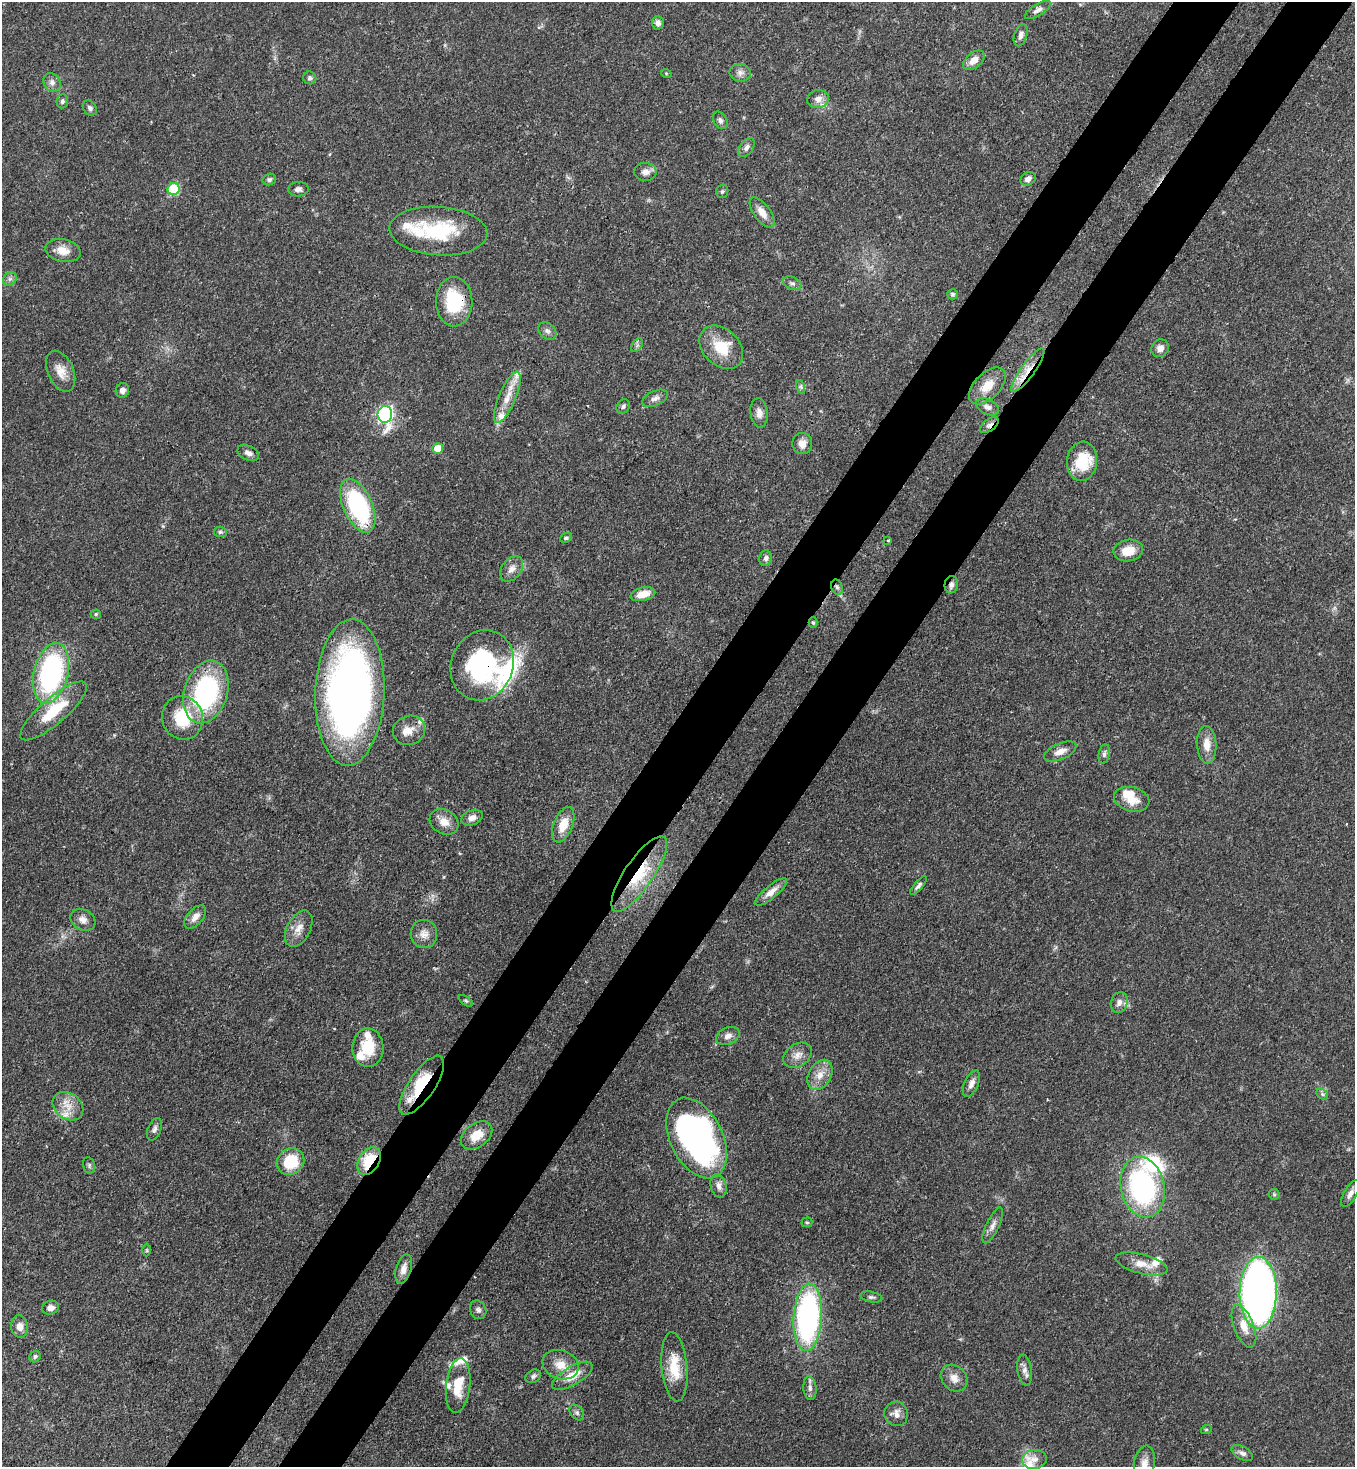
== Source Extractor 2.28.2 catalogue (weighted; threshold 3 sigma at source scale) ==
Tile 10 of 4 x 4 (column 2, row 3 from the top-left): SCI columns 1717-3069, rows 1525-2989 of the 6001 x 5979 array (HDU 1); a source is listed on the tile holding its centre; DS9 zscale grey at full resolution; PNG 1357 x 1469 px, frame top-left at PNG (2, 2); each listed source drawn as its Kron ellipse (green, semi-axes under 4 px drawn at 4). Shown black and unused: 10% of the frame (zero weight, under 3 of 4 exposures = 7% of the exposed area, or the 3 px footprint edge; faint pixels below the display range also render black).
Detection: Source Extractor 2.28.2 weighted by HDU 2 'WHT'; one run over the whole footprint, this tile lists its part. Background 0.0699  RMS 0.0036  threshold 0.0163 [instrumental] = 3 sigma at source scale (4.5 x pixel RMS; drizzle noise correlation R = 1.50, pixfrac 1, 0.05/0.05 arcsec/px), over >= 5 px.
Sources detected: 144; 1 inside a brighter object's white glare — neither listed nor drawn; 17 inside a brighter listed object's ellipse — not listed separately; the other 126 listed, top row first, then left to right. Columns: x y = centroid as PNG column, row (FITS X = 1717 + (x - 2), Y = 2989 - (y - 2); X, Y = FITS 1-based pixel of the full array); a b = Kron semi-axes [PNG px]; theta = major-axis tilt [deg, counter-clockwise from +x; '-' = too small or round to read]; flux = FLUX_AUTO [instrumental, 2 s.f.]
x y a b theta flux
1038 10 14 5 31 1.6
658 23 7 6 - 1.6
1021 35 11 6 73 1.5
974 60 12 7 40 3.1
666 73 5 3 - 0.32
740 73 10 9 - 1.8
310 78 6 6 - 0.86
52 82 10 8 -54 1.8
818 99 11 9 9 2.8
62 101 7 5 84 0.88
90 108 8 6 -51 1.1
720 120 9 6 -60 1.1
746 147 11 6 53 1.5
645 172 11 9 -1 2.3
269 179 7 5 17 0.8
1028 179 8 6 37 1.8
174 189 6 5 - 26
298 189 10 7 2 1.4
722 191 7 6 - 0.8
762 212 17 8 -54 4.1
438 231 49 24 -4 25
63 251 18 11 -13 4.5
10 279 7 6 - 1.1
792 283 10 6 -22 1
953 294 5 5 - 0.63
454 302 25 18 -89 20
547 331 10 7 -40 1.3
637 345 7 5 56 0.85
721 347 25 18 -43 11
1160 348 9 8 - 2.2
1028 370 26 7 54 5.6
61 371 22 13 -66 4.7
987 386 22 12 45 6.2
801 387 7 4 -72 0.7
122 390 7 6 - 1.8
507 397 27 8 67 6.3
655 398 13 7 24 1.8
623 406 8 6 59 0.86
987 407 12 7 -27 1.8
759 413 14 8 -84 2.6
385 414 8 7 - 96
989 425 11 6 38 1.5
802 443 10 10 - 2.7
438 448 5 5 - 5.2
248 453 11 7 -26 1.9
1082 461 20 15 84 13
358 506 28 14 -66 47
220 532 6 5 - 0.67
566 538 6 4 26 0.69
888 541 4 3 - 0.44
1128 551 15 11 9 5.9
766 558 8 6 77 1.2
512 569 14 9 52 2.8
951 585 9 6 79 1.3
837 587 8 5 -73 0.99
643 594 12 6 14 4.7
96 614 5 4 - 0.6
813 623 5 4 - 0.55
482 665 36 31 67 50
51 673 31 17 77 67
206 692 32 21 73 53
350 692 73 34 88 230
54 711 42 13 41 15
183 718 22 20 -68 16
409 730 16 14 20 4.1
1207 745 19 9 -87 4.6
1060 751 17 8 23 3.3
1104 754 10 5 80 1.1
1132 799 18 12 -14 6.2
472 818 11 7 21 2.1
444 822 15 12 -29 3.8
563 825 19 9 67 6.8
639 874 44 14 55 18
918 886 11 4 50 1
771 892 19 6 39 3.1
195 917 14 7 49 2.7
83 920 13 10 -29 2.5
299 929 19 11 62 3.8
424 934 14 13 - 3.3
466 1001 8 4 -35 0.58
1119 1002 10 8 73 1.8
728 1036 12 8 24 2.1
368 1048 19 15 -88 10
798 1055 15 11 33 3
820 1075 16 11 60 4.3
971 1084 14 6 65 2.2
422 1085 34 13 56 18
1322 1094 6 4 -46 0.73
68 1106 16 13 -35 5.1
154 1129 12 6 69 1.3
477 1135 17 11 37 6.3
697 1138 43 26 -64 130
369 1161 15 10 58 14
290 1162 14 12 38 13
89 1165 8 6 -77 0.77
718 1186 12 7 -74 2.1
1143 1187 31 22 -77 64
1274 1194 5 5 - 0.56
1350 1194 15 6 61 1.9
807 1222 5 5 - 0.5
993 1225 19 6 65 2.2
147 1250 6 4 -90 0.45
1141 1264 27 9 -15 4.7
404 1269 15 7 74 2.8
1258 1293 36 18 89 250
871 1297 11 5 -11 0.95
50 1308 8 6 13 1.9
478 1310 9 8 - 1.3
808 1317 34 14 86 94
1244 1326 22 10 -69 5.8
20 1327 11 8 -83 2.8
35 1357 6 5 - 0.74
561 1365 18 14 -20 5.4
674 1367 35 13 -85 10
1024 1370 15 7 -81 2
533 1376 8 6 32 1
572 1376 23 9 31 6.5
954 1378 14 12 -45 3.4
458 1386 27 12 83 9
810 1388 12 6 -86 1.7
577 1412 9 6 -49 0.97
896 1414 12 12 - 2.6
1206 1430 5 3 - 0.34
1242 1453 12 6 -29 1.4
1034 1459 12 9 6 2.5
1144 1464 18 10 82 3.5
Overlapping masked pixels (flux is a lower limit): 13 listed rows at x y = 454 302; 1028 370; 989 425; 1082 461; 358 506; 951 585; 837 587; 813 623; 482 665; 350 692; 639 874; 422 1085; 369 1161
Isophote crosses this tile's border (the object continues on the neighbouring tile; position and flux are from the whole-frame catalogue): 1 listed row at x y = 1144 1464